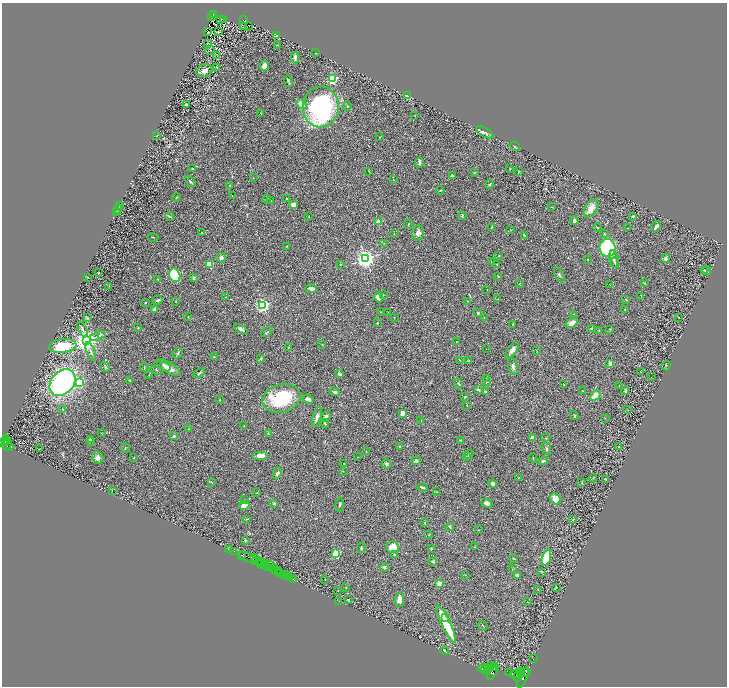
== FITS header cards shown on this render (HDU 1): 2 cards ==
NAXIS1  =                 1449
NAXIS2  =                 1368

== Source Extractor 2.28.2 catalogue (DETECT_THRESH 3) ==
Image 1449 x 1368 px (HDU 1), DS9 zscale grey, zoomed out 1/2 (1 PNG px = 2 x 2 image px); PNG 729 x 688 px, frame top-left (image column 1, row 1367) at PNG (2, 3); each listed source drawn as its Kron ellipse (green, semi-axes under 4 px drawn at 4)
Background 0.434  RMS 0.029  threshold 0.088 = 3 sigma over >= 5 px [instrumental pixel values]
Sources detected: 353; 41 cannot appear on this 1/2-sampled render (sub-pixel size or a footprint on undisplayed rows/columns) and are neither listed nor drawn; the other 312 listed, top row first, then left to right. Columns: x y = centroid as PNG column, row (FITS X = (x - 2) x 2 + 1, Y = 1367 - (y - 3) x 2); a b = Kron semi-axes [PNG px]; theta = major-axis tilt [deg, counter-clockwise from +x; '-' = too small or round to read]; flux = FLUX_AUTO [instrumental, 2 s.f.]
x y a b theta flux
213 15 4 2 - 81
212 17 2 1 - 5.1
221 19 2 1 - 1.5
224 19 3 2 - 1.8
244 20 3 2 - 76
244 26 3 1 - 2.1
249 26 2 1 - 8
218 31 2 2 - 62
208 32 2 1 - 2.1
277 35 2 2 - 44
207 43 3 1 - 1.6
277 45 3 2 - 2.6
210 50 5 2 - 3.4
315 53 2 1 - 1.7
217 56 3 2 - 2.9
295 57 6 3 88 19
264 66 5 3 - 49
217 68 2 1 - 3.1
204 71 8 6 17 27
332 79 3 3 - 790
288 81 6 2 -75 6.5
408 96 3 2 - 110
301 104 6 4 -44 50
186 105 4 2 - 20
347 106 5 2 - 4.2
321 107 20 18 86 970
261 114 3 2 - 2.6
415 116 2 2 - 2.2
485 132 10 4 -29 23
157 136 2 2 - 2.7
380 137 2 2 - 8.5
515 146 5 3 - 6.8
419 163 5 2 - 16
193 169 3 2 - 7.9
510 169 2 2 - 3
369 171 3 2 - 2.3
518 172 3 1 - 2.4
474 173 3 2 - 2.6
452 176 4 3 - 11
253 178 2 2 - 2.1
394 180 3 2 - 2
190 181 6 2 -47 6.1
490 184 4 2 - 5.9
230 185 3 3 - 3.7
440 190 4 2 - 3.3
232 196 2 2 - 2.1
176 197 4 2 - 5
267 199 4 2 - 4.2
287 199 4 2 - 3.7
271 200 4 3 - 5.9
293 204 4 3 - 35
119 205 4 2 - 3.1
552 207 3 3 - 3.2
591 208 10 6 57 60
118 209 5 3 - 5.1
116 212 3 2 - 3.7
462 215 4 2 - 7.2
170 216 5 3 - 9.3
309 216 3 2 - 2.3
633 216 4 2 - 4.9
574 220 4 3 - 14
379 221 2 2 - 110
408 224 4 2 - 3.2
656 226 6 2 57 19
491 228 3 2 - 2.3
598 228 4 2 - 3.6
628 228 2 1 - 3.5
510 230 3 1 - 1.8
201 233 3 2 - 2.7
418 233 7 5 80 22
394 234 2 2 - 2.4
604 234 4 3 - 5
525 236 4 2 - 7.1
153 237 5 2 - 4
384 243 2 2 - 1.5
287 246 2 2 - 4
607 248 9 8 - 400
499 256 2 2 - 2.8
221 258 5 4 - 17
366 259 3 3 - 3600
588 259 2 1 - 1.9
614 259 9 4 -81 15
665 259 4 3 - 12
492 262 3 2 - 6.3
615 262 5 3 - 8.8
209 264 3 3 - 260
341 264 2 2 - 13
497 264 2 2 - 3.2
704 270 2 2 - 3.9
706 270 5 3 - 8.9
98 273 2 2 - 3.5
175 275 7 5 -66 310
559 275 8 3 -64 10
498 276 3 2 - 2.5
88 277 3 2 - 2.3
194 278 3 3 - 6
158 279 3 2 - 2.6
644 283 3 2 - 3
520 284 3 2 - 2.7
610 285 2 1 - 1.5
109 286 3 1 - 1.9
311 288 6 3 -8 22
487 290 3 1 - 1.5
383 295 2 2 - 2.3
641 296 2 1 - 2.3
225 297 3 1 - 1.8
378 297 5 4 - 40
498 299 3 2 - 2.7
626 299 3 2 - 3.2
157 300 5 3 - 7.8
176 301 2 2 - 1.5
468 301 2 2 - 1.9
145 303 2 2 - 7.7
263 305 3 3 - 1300
155 309 4 3 - 17
625 309 2 2 - 2.2
381 312 2 2 - 2.4
388 312 2 2 - 2.1
478 313 4 3 - 6
574 314 2 1 - 2.4
188 317 2 2 - 1.9
394 317 2 2 - 2.2
679 317 2 1 - 1.8
87 318 3 3 - 8.2
484 318 3 3 - 3.2
377 323 3 3 - 4.7
572 323 7 4 33 35
513 324 3 2 - 2.6
138 328 3 2 - 2.7
82 329 8 3 -64 9.3
241 329 7 3 -29 16
591 329 3 3 - 7.8
610 329 4 2 - 3.3
599 331 3 2 - 4.7
267 332 6 2 33 5.7
101 334 4 3 - 4.9
98 336 8 3 17 12
87 340 4 4 - 6800
456 341 2 1 - 2.5
322 344 3 2 - 2.4
63 346 14 7 7 210
288 347 3 2 - 3.6
486 349 2 1 - 3.6
512 350 9 4 54 24
91 351 9 3 -68 13
537 351 3 2 - 2.4
178 353 6 2 48 5.5
214 357 3 2 - 4.6
261 359 4 3 - 6.9
460 360 2 1 - 3.5
469 360 4 2 - 3.4
610 364 2 2 - 57
513 366 9 4 -76 16
666 366 5 2 - 3.6
105 367 5 3 - 6.1
165 367 6 4 -33 16
144 368 4 2 - 3.8
169 368 14 5 -32 45
157 370 6 2 -19 3.8
641 372 4 2 - 2.4
199 373 6 3 27 7.9
339 374 4 3 - 14
149 375 2 2 - 2.3
651 377 2 1 - 1.1
486 378 3 3 - 4.1
130 380 3 3 - 4.9
487 381 4 2 - 4.7
80 382 3 3 - 470
62 383 15 11 48 1300
458 383 5 2 - 4.5
564 385 2 2 - 14
619 386 2 2 - 1.9
478 390 4 3 - 10
485 391 3 2 - 4.1
583 391 2 2 - 2.5
625 391 4 3 - 8.8
335 392 5 2 - 9.4
595 395 6 3 47 69
465 396 3 2 - 4
281 398 19 14 17 370
308 399 5 3 - 26
220 400 2 2 - 2
467 405 3 2 - 2.5
63 409 2 2 - 4.3
628 410 3 2 - 2
402 413 4 3 - 33
574 416 4 2 - 4.4
317 417 10 3 75 22
326 417 5 3 - 20
605 418 2 2 - 2.2
421 420 2 2 - 2.8
325 423 4 3 - 6.1
244 426 2 2 - 4.2
188 429 2 2 - 2.2
101 433 2 2 - 1.9
268 433 4 3 - 5.3
174 436 2 2 - 31
532 437 3 3 - 18
546 438 3 2 - 3.8
90 439 2 2 - 31
6 440 5 3 - 650
460 440 3 2 - 2.8
6 442 2 1 - 280
90 442 3 2 - 3.1
3 443 3 2 - 1200
7 445 6 2 79 460
9 447 3 2 - 290
399 447 2 2 - 5.7
619 447 2 2 - 4.3
125 448 4 3 - 4.5
546 448 7 3 -67 7.7
39 449 2 1 - 2.6
366 451 2 2 - 3.9
469 455 5 2 - 5
261 456 8 4 0 30
466 456 4 2 - 4.8
98 457 6 5 - 21
358 457 3 2 - 2
134 458 3 2 - 2.7
533 458 4 2 - 4.1
416 461 5 3 - 12
543 461 5 3 - 11
344 464 2 2 - 3.3
386 464 5 4 - 11
343 471 3 2 - 2.2
277 473 6 3 66 13
519 478 4 2 - 2.2
593 478 4 3 - 4.9
605 479 3 1 - 3.9
211 482 3 2 - 3.5
493 483 3 3 - 22
582 483 2 2 - 3
423 487 5 2 - 8.8
112 490 2 1 - 1.7
437 492 3 2 - 1.8
257 493 3 2 - 2.5
555 499 6 5 - 72
244 500 2 1 - 1.6
274 503 2 2 - 26
487 503 6 4 -23 17
340 504 7 2 82 9.1
244 505 5 4 - 40
246 519 3 2 - 3.6
573 520 3 3 - 4.1
425 522 4 3 - 4.2
450 527 4 2 - 9.4
479 530 2 2 - 2
429 535 3 2 - 2.5
245 540 4 3 - 4.7
392 547 6 6 - 73
475 547 2 1 - 1.6
361 548 5 3 - 5.8
229 549 4 1 - 33
431 549 3 3 - 4.2
234 551 2 2 - 56
336 553 3 3 - 420
394 554 2 2 - 17
242 555 2 1 - 790
248 557 10 3 -26 260
254 558 3 2 - 250
513 558 3 2 - 2.7
546 558 9 4 71 120
259 561 2 1 - 410
433 561 4 3 - 10
256 562 3 2 - 820
263 563 2 2 - 480
262 565 3 1 - 430
264 565 2 1 - 310
266 565 3 2 - 91
269 565 3 2 - 630
384 567 4 3 - 12
268 568 2 1 - 280
275 569 3 2 - 960
512 569 3 2 - 2.4
278 570 2 2 - 440
276 571 3 2 - 330
542 572 2 2 - 2.7
279 573 3 2 - 79
284 575 2 2 - 930
287 575 2 2 - 1100
465 575 2 2 - 1.8
518 576 3 2 - 25
290 577 2 2 - 680
294 579 4 2 - 110
325 579 2 1 - 2.4
439 583 2 2 - 110
556 587 2 1 - 1.4
346 588 3 2 - 2.5
538 590 2 2 - 2.2
338 591 2 1 - 1.6
399 599 7 4 85 41
348 600 2 2 - 6.2
339 601 2 1 - 20
528 602 2 1 - 2.9
445 618 4 3 - 27
446 624 20 4 -65 260
483 626 5 2 - 3.3
445 651 4 2 - 5.4
533 659 2 1 - 17
491 666 3 2 - 1400
493 667 3 1 - 1700
490 668 3 3 - 2900
483 669 6 2 -19 3100
486 669 4 3 - 5800
488 671 2 2 - 2700
521 671 4 2 - 1500
493 672 9 3 61 5600
509 672 2 2 - 250
524 673 6 3 16 3500
516 674 6 4 10 7800
518 676 5 3 - 4500
523 677 11 3 67 3500
At the frame edge (FLAGS 8, measured only in part): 1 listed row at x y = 3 443
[41 sub-pixel or undisplayed-footprint detections neither listed nor drawn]